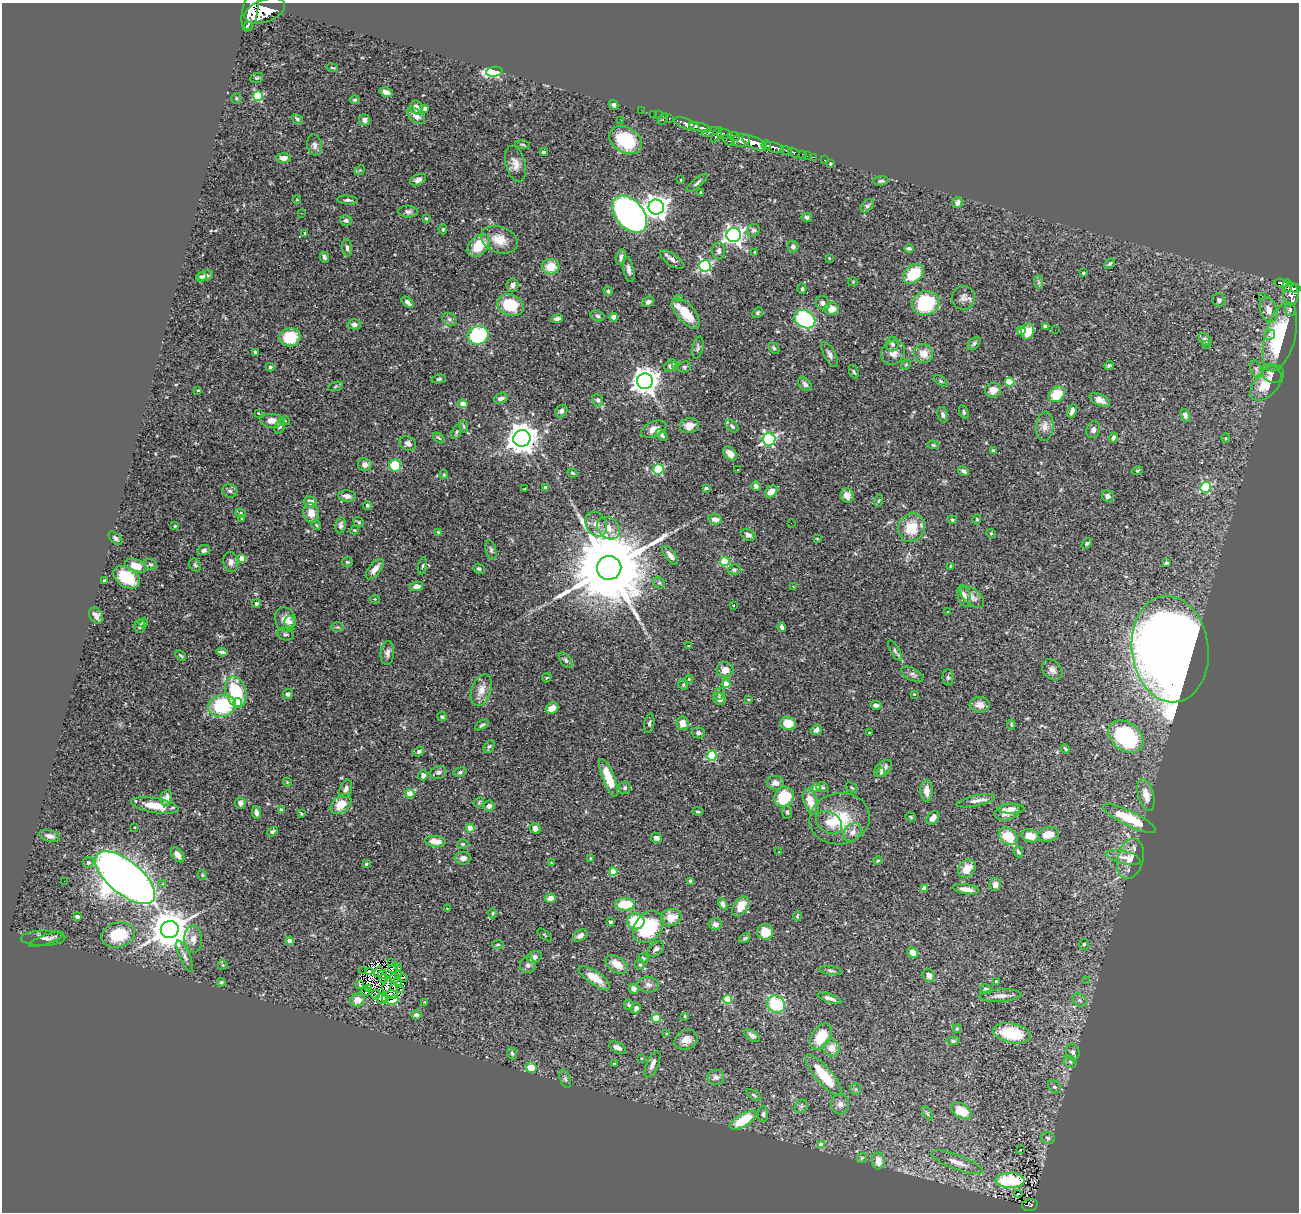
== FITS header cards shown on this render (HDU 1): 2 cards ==
NAXIS1  =                 1297
NAXIS2  =                 1210

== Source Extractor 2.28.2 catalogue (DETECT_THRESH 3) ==
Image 1297 x 1210 px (HDU 1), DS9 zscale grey, 1 PNG px = 1 image px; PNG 1301 x 1214 px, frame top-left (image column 1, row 1210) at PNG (2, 3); each listed source drawn as its Kron ellipse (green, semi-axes under 4 px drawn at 4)
Background 0.794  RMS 0.029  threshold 0.0867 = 3 sigma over >= 5 px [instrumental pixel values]
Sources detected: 491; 6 with non-positive FLUX_AUTO (blend fragments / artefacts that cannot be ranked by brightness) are neither listed nor drawn; the other 485 listed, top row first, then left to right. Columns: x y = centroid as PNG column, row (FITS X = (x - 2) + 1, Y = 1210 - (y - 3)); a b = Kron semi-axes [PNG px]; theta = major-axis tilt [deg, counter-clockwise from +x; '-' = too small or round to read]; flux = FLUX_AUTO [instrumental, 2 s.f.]
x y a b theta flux
250 10 21 8 80 5600
265 11 21 11 20 7500
248 26 2 2 - 6800
332 68 6 3 -10 2
494 72 8 5 8 190
257 78 7 5 20 2.6
386 92 7 4 -23 9.6
258 96 5 5 - 110
236 98 5 4 - 2.8
355 100 5 4 - 3.2
614 105 5 4 - 6.3
416 107 7 6 - 10
425 108 3 3 - 4
641 110 2 2 - 11
653 114 2 2 - 11
659 115 2 2 - 15
416 116 10 6 -39 11
669 118 3 3 - 43
297 119 6 4 -35 3.1
663 119 6 3 56 110
365 120 5 5 - 7.5
621 120 3 2 - 2
687 124 13 5 -21 1800
700 127 11 3 -15 1700
711 132 9 3 17 570
724 134 7 5 0 680
717 135 8 3 60 620
734 136 6 3 -13 480
626 140 17 12 -30 96
728 140 7 4 -41 260
741 140 9 6 9 1600
754 143 13 5 -25 3500
523 144 7 3 -2 2.4
315 145 11 7 -79 8.5
766 145 5 3 - 460
774 148 10 5 -18 1400
786 150 5 3 - 300
544 152 4 3 - 2.7
794 152 6 3 -35 230
803 155 4 3 - 65
807 156 2 2 - 9.1
813 157 3 2 - 25
284 158 7 5 -2 13
825 160 3 2 - 17
515 164 18 10 -75 18
830 164 3 2 - 1.8
360 170 6 4 43 2.3
418 180 8 5 25 7.5
681 180 3 2 - 1.3
881 181 8 4 4 3.8
697 183 13 4 40 5.4
700 192 3 2 - 1.6
297 200 4 3 - 1.3
348 200 10 4 -4 5.3
957 203 6 5 - 7.1
867 206 8 5 45 4.1
656 207 7 7 - 1500
408 212 10 6 -1 5.8
301 213 2 2 - 26
630 214 21 14 -49 970
807 217 5 4 - 5.9
426 218 4 3 - 2.8
346 220 6 5 - 5
443 229 5 3 - 2.8
753 230 7 6 - 4.8
305 233 3 3 - 2.8
734 235 7 7 - 930
499 240 19 13 -20 35
479 245 13 9 48 52
793 246 6 5 - 4.9
347 248 9 4 -84 5.3
909 248 4 4 - 3.7
719 251 8 6 88 6.3
755 252 3 2 - 1.8
324 257 6 3 -66 4.4
621 257 8 5 73 5.6
829 258 3 3 - 1.5
672 260 14 5 -34 9.4
1110 264 6 4 44 2.8
705 266 6 6 - 290
550 267 9 8 - 34
629 269 13 5 -78 7.8
1084 273 3 2 - 2.4
914 274 11 8 40 65
205 276 8 5 13 7.7
201 277 5 4 - 4.9
853 282 4 4 - 2.1
1039 282 7 4 -89 3.9
1282 283 7 3 -14 260
513 285 6 6 - 7.3
1287 286 6 3 -84 320
1296 288 5 4 - 490
802 289 5 4 - 3.8
608 291 5 4 - 3
1291 294 12 8 90 810
1262 296 2 2 - 280
680 298 4 3 - 2.1
964 298 12 11 - 11
1219 300 7 6 - 5.6
407 302 7 4 -43 6.6
648 302 6 4 36 5.3
823 303 7 6 - 7.8
926 303 14 12 14 160
510 305 14 10 -21 73
831 309 7 6 - 19
1290 309 6 5 - 4.3
1269 310 13 8 -73 17
686 313 19 9 -49 45
757 313 6 4 48 3.5
598 316 7 5 -17 4.4
614 317 4 4 - 32
449 319 7 6 - 4.9
557 319 6 3 7 5.4
805 319 11 8 -32 190
354 324 7 5 -2 7.4
1045 326 4 4 - 5.3
1055 330 2 2 - 2.4
1021 331 4 4 - 24
1028 331 8 6 78 28
478 335 10 9 - 130
1270 335 6 4 30 6.1
290 337 10 9 - 70
1280 337 35 15 75 190
1205 340 7 5 -48 8.9
974 343 7 5 43 4.2
892 344 7 6 - 5.6
1207 344 2 2 - 1.7
698 348 11 5 77 5
774 348 6 4 -52 3.8
255 352 4 3 - 4.7
893 353 13 11 44 19
924 353 10 9 - 23
830 354 14 5 -63 7.1
906 365 5 3 - 1.9
1109 365 5 3 - 3.2
671 366 7 5 37 8.4
675 366 4 3 - 4.1
270 367 4 3 - 2.7
684 367 7 5 15 3.7
1256 369 9 6 -72 6.7
854 372 7 4 -70 3
1272 373 11 8 -41 11
439 379 7 4 12 3.7
645 381 8 8 - 2100
941 381 7 3 -36 2.4
1010 382 5 4 - 100
1267 383 21 11 50 53
805 384 8 5 -46 6.8
335 387 8 3 19 2.5
198 390 3 3 - 1.6
993 390 8 7 - 20
1057 394 9 7 40 48
501 398 7 4 17 8.3
598 400 6 5 - 6.1
1100 400 11 5 -25 12
463 404 4 4 - 45
561 411 7 5 50 6.2
1072 411 7 4 71 8
964 412 7 4 -69 3
258 413 3 2 - 1.5
943 415 8 5 -77 5.8
1185 415 6 4 -71 5.6
272 421 12 7 -4 19
285 421 5 3 - 1.8
280 426 8 5 68 4.9
463 426 6 4 -70 2.8
689 426 9 7 11 21
732 426 8 5 -45 5.4
1045 426 15 9 85 14
654 429 13 7 23 15
1093 430 9 6 68 7.6
456 432 7 4 69 3.2
662 435 7 4 -48 4.6
1113 437 5 3 - 4.5
439 438 7 3 -36 2.8
522 438 9 8 - 2700
1225 438 5 3 - 1.8
769 439 6 6 - 350
408 443 9 6 -33 8.5
933 445 5 4 - 3.4
993 451 4 3 - 3.7
730 454 8 5 -45 13
365 465 7 6 - 12
395 465 6 6 - 59
658 469 5 5 - 140
737 470 3 2 - 1.2
963 471 6 4 -30 4.9
1137 471 6 4 16 2.3
572 473 5 3 - 2.7
444 475 4 3 - 1.9
756 486 5 4 - 6.6
1206 487 5 5 - 160
545 488 4 3 - 6.3
706 488 4 3 - 2.3
524 489 4 2 - 1.8
230 491 7 6 - 5
771 492 7 5 41 19
847 495 7 6 - 17
347 496 9 5 -7 10
1108 496 6 5 - 5.6
878 501 6 4 70 2.8
310 502 6 5 - 13
367 505 4 4 - 2.7
241 513 5 4 - 2.8
311 513 10 7 -77 22
242 518 4 4 - 1.7
715 519 7 5 -15 13
977 519 5 4 - 3.1
952 520 5 4 - 2.5
359 522 6 4 -37 2.5
791 523 2 2 - 3.6
596 524 13 10 -62 18
316 525 5 4 - 2.3
341 525 8 5 80 5.4
175 526 4 3 - 1.8
608 528 12 10 -42 21
911 528 14 13 - 48
355 530 4 4 - 1.8
438 532 4 3 - 1.9
991 533 5 4 - 2
748 535 7 5 -31 7
115 538 8 5 -46 4.9
817 539 3 2 - 1.5
1087 543 6 4 43 2.8
204 550 6 5 - 5.7
491 550 10 5 -75 4.8
670 555 11 5 -52 10
242 558 4 4 - 23
725 561 4 4 - 100
231 562 10 7 -82 9.2
347 562 5 4 - 2.8
1166 563 4 3 - 2.9
150 564 7 5 -27 3.6
195 565 7 5 -54 3.4
136 566 11 6 -20 29
422 566 8 3 79 3
950 566 4 3 - 1.6
609 568 12 12 - 38000
375 569 12 5 50 16
479 569 6 5 - 4
734 570 6 5 - 4.3
127 577 14 9 -32 63
104 581 3 2 - 2.5
659 583 6 5 - 3.3
416 586 6 5 - 14
793 587 3 2 - 2
964 596 11 6 -75 11
972 597 14 7 -40 12
375 599 4 4 - 2
256 604 4 3 - 2.7
733 605 2 2 - 1.4
948 612 4 4 - 2
96 616 8 6 -60 8.7
285 619 12 10 -71 21
290 622 5 5 - 7.8
143 623 5 4 - 3.2
140 626 7 5 86 4.4
337 627 6 5 - 3.4
782 627 5 3 - 5.1
286 634 8 6 -14 4.4
688 646 4 2 - 1.3
1170 649 53 38 -83 4500
895 651 11 4 -61 4.5
222 652 6 3 -11 5.2
387 653 12 6 86 9
181 655 6 4 -44 3.1
566 660 9 5 -54 4.5
725 670 8 7 - 17
1052 670 12 8 -48 10
912 674 12 6 -28 7.2
948 677 8 5 -88 4.6
547 678 5 3 - 1.5
689 679 5 3 - 1.8
726 684 4 4 - 39
683 685 5 4 - 2.6
481 690 16 9 70 20
236 692 16 10 -74 120
288 694 5 5 - 4.8
719 694 6 5 - 3.5
914 694 3 3 - 1.5
720 699 6 5 - 7.7
748 699 4 3 - 1.7
238 702 4 4 - 56
876 705 5 4 - 5.5
980 705 10 8 -2 16
222 706 14 11 16 140
552 708 7 5 28 16
442 717 5 4 - 3.5
649 723 10 5 81 5.1
682 723 7 6 - 18
788 723 8 7 - 33
1011 724 5 3 - 2
482 725 7 3 31 3.2
816 730 6 5 - 7.1
698 733 7 5 -13 6.4
869 733 3 2 - 1.6
1126 737 19 14 -37 210
489 746 7 5 60 4
1065 749 4 3 - 2.9
419 751 6 4 36 3.6
712 756 5 4 - 120
883 769 10 6 40 9.6
438 772 8 6 15 6.3
460 772 7 4 16 3.9
881 772 4 3 - 3.4
423 775 5 5 - 5.2
609 778 20 6 -68 46
287 782 4 3 - 1.5
775 783 8 7 - 12
822 787 6 4 -17 3.4
852 787 6 3 -38 2.2
625 788 6 5 - 4.7
816 788 4 4 - 28
346 789 9 6 70 7.5
927 791 11 6 90 16
410 794 5 4 - 51
1146 795 16 7 -75 18
784 797 10 9 - 69
166 798 8 5 80 13
976 801 19 5 12 11
479 802 6 4 47 2.5
810 802 13 6 -70 30
240 803 6 5 - 9.3
341 804 12 8 42 31
155 805 24 7 -9 42
489 806 6 5 - 7.7
1011 809 13 5 1 8.8
281 810 4 3 - 6.7
698 811 5 3 - 2
256 812 7 4 -79 6.8
787 812 7 5 -89 4
1007 812 13 8 16 15
301 814 4 2 - 2
911 817 5 4 - 2.8
933 818 7 5 54 9.6
1129 818 29 7 -26 68
840 819 30 25 10 81
829 823 14 10 -36 20
134 827 3 2 - 1.5
470 828 4 4 - 45
535 828 5 5 - 11
272 832 6 4 32 3.8
853 832 10 8 46 12
1048 834 10 7 11 25
50 836 10 5 -14 9
1008 836 10 7 -38 52
1030 836 9 6 -18 24
656 838 5 5 - 7
435 841 10 5 -6 26
463 844 6 4 -3 3.5
779 852 3 2 - 2.7
1018 852 5 4 - 5.2
178 855 8 5 -51 13
1123 857 17 6 -14 14
463 858 8 6 1 7.9
591 858 4 3 - 1.8
1130 859 20 13 76 30
878 861 4 3 - 1.8
88 862 5 5 - 5.7
552 863 4 2 - 1.3
366 864 3 3 - 2.2
967 869 10 7 54 27
613 872 4 4 - 72
202 875 5 4 - 2.5
125 878 36 16 -39 2700
64 881 2 2 - 23
691 881 4 3 - 3.4
163 884 4 3 - 3.2
995 885 6 5 - 8.6
924 888 4 4 - 12
966 889 13 5 -9 15
550 898 5 4 - 12
625 904 10 6 1 53
723 904 6 4 -61 8.2
741 906 11 7 54 28
447 908 4 2 - 1.1
493 913 5 4 - 2.5
797 916 5 3 - 2
77 917 4 4 - 10
671 917 10 8 10 26
636 921 8 8 - 72
610 922 3 3 - 4.1
715 924 6 6 - 7.9
648 927 17 13 49 140
170 930 9 8 - 6300
765 932 8 8 - 33
118 935 17 12 14 76
544 935 8 2 -40 1.7
580 935 8 5 31 9.6
43 938 22 7 1 11
745 938 6 4 35 2.9
46 939 18 5 20 7
193 939 13 8 -86 16
290 941 4 4 - 25
1084 944 5 4 - 2.8
498 945 6 3 8 2.2
656 949 9 6 39 6.4
913 953 6 5 - 20
185 956 17 5 -66 8.8
534 957 7 5 25 9.4
643 958 5 4 - 2.6
391 963 3 2 - 1.9
617 964 12 7 -32 26
223 965 5 4 - 2
528 965 8 8 - 6.4
640 965 5 5 - 3.4
393 968 5 2 - 0.046
398 968 3 2 - 1.5
362 971 4 2 - 1
369 971 3 2 - 2
831 971 11 3 -8 3.9
379 972 5 2 - 0.99
382 974 4 3 - 0.84
399 974 4 2 - 0.0068
929 975 7 5 -52 8.5
395 978 5 3 - 2.7
403 978 3 2 - 2
594 978 18 6 -34 30
384 979 4 2 - 1.4
398 981 3 2 - 1.9
996 981 3 3 - 6.4
1086 981 2 2 - 3.4
221 982 4 4 - 2.9
360 984 4 2 - 2.9
387 985 8 3 74 0.62
648 985 10 7 -5 8.7
369 989 3 2 - 1.3
634 989 5 5 - 12
986 989 6 4 -29 3.3
401 990 3 2 - 0.33
366 992 4 2 - 1.6
392 994 6 2 -9 3.1
376 995 5 2 - 1.6
1001 996 21 6 3 12
830 998 12 4 -20 8.9
382 999 6 5 - 0.89
385 999 3 2 - 0.34
727 999 4 4 - 93
358 1000 7 6 - 19
393 1000 6 4 24 29
1079 1000 7 6 - 4.6
425 1002 3 2 - 1.8
776 1004 9 8 - 100
629 1005 5 4 - 3.7
636 1008 5 4 - 6.4
416 1015 5 4 - 8.2
685 1016 3 3 - 1.8
656 1018 4 4 - 77
957 1029 4 3 - 2.7
1012 1033 19 9 -10 92
666 1034 4 3 - 2.7
752 1035 9 5 -34 6.3
821 1036 15 9 58 51
686 1040 12 9 26 16
953 1041 7 4 0 3.8
617 1047 9 5 -28 11
832 1048 8 8 - 17
1073 1052 8 6 -75 6.7
512 1053 6 4 -70 3.7
641 1058 4 4 - 1.7
1070 1062 7 5 -43 4
614 1064 3 3 - 1.9
653 1064 14 6 67 12
531 1067 5 5 - 30
824 1075 26 8 -49 74
716 1077 8 7 - 8.4
565 1079 9 5 -69 4.7
1054 1087 7 5 -48 5.3
856 1089 6 5 - 3.4
754 1095 8 4 -34 3.4
840 1104 10 9 - 9.1
801 1106 7 5 46 3.6
962 1111 11 7 -32 43
927 1113 7 3 -60 2.7
763 1114 8 5 -88 4.2
743 1120 15 6 32 70
1048 1138 7 5 -18 4.8
821 1145 4 4 - 26
1020 1150 3 2 - 1.3
862 1158 6 4 43 3.3
878 1161 8 6 -85 21
957 1162 27 7 -21 23
1010 1180 14 7 0 110
1019 1194 3 2 - 3.1
1030 1205 8 5 10 150
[6 non-positive-flux detections neither listed nor drawn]